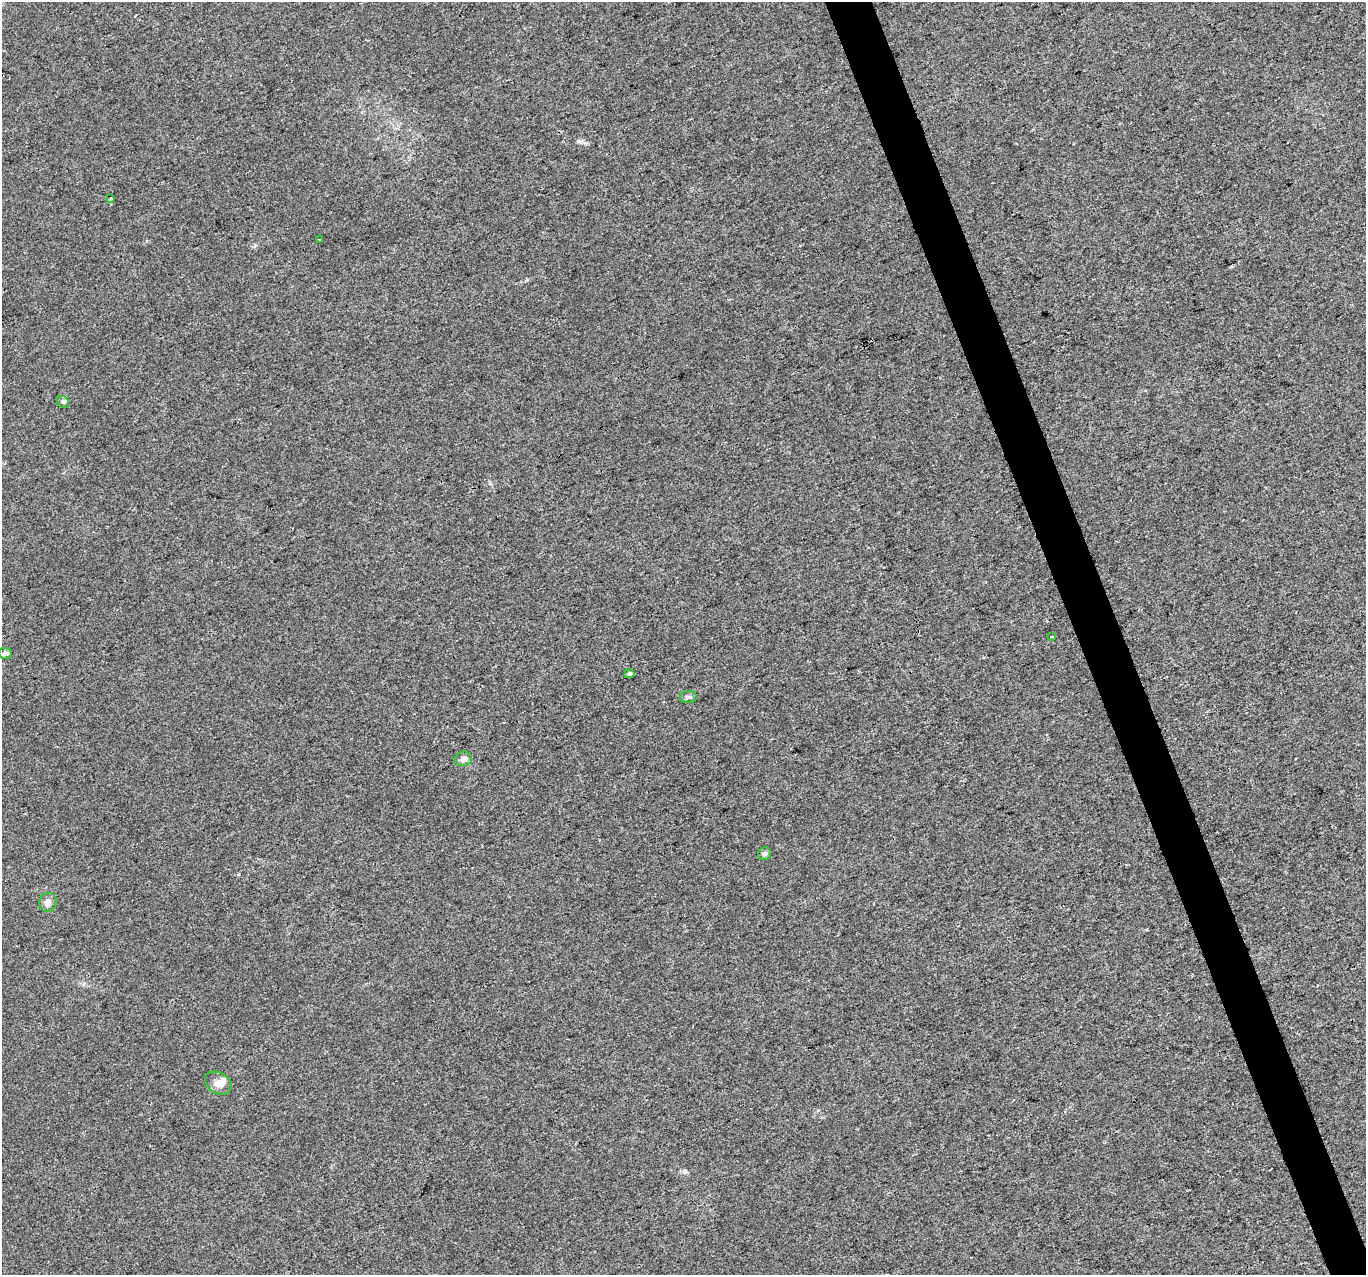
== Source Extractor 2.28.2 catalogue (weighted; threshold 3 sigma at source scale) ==
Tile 6 of 4 x 4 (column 2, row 2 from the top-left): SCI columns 1367-2730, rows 2673-3945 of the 5457 x 5290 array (HDU 1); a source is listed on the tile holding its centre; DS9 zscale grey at full resolution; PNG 1368 x 1277 px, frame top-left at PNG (2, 2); each listed source drawn as its Kron ellipse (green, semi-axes under 4 px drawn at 4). Shown black and unused: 3% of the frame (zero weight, under 3 of 4 exposures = <1% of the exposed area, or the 3 px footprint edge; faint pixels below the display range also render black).
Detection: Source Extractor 2.28.2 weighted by HDU 2 'WHT'; one run over the whole footprint, this tile lists its part. Background 0.00548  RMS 0.0035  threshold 0.0156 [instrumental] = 3 sigma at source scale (4.5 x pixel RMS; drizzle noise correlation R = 1.50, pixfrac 1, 0.0396/0.0396 arcsec/px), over >= 5 px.
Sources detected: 12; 1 inside a brighter listed object's ellipse — not listed separately; the other 11 listed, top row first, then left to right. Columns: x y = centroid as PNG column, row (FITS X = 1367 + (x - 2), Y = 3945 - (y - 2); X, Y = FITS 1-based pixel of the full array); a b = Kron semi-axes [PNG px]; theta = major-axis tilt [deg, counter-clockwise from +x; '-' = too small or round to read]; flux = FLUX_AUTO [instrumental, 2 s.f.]
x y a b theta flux
110 198 3 2 - 0.36
319 240 3 2 - 0.35
63 402 6 5 - 0.72
1051 637 3 2 - 0.32
5 653 7 5 -4 1.3
629 674 5 4 - 0.81
689 697 8 6 0 0.86
463 759 8 7 - 1.9
765 854 7 6 - 0.87
48 902 9 9 - 1.5
218 1083 14 10 -29 3